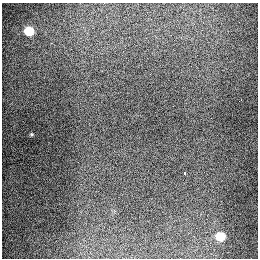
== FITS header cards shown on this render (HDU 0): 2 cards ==
NAXIS1  =                  256
NAXIS2  =                  256

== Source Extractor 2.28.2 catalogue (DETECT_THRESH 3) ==
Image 256 x 256 px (HDU 0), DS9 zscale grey, 1 PNG px = 1 image px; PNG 260 x 260 px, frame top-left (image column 1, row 256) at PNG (2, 3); no overlay
Background 1280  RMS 27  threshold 79.9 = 3 sigma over >= 5 px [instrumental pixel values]
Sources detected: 5; all 5 listed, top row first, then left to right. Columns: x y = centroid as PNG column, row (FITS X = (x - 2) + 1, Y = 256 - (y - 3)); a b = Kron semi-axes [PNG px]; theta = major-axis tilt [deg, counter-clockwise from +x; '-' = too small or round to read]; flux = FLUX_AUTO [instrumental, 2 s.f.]
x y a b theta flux
29 31 6 5 - 82000
241 100 2 2 - 2000
31 134 4 4 - 2000
185 173 4 3 - 26000
220 236 6 6 - 65000